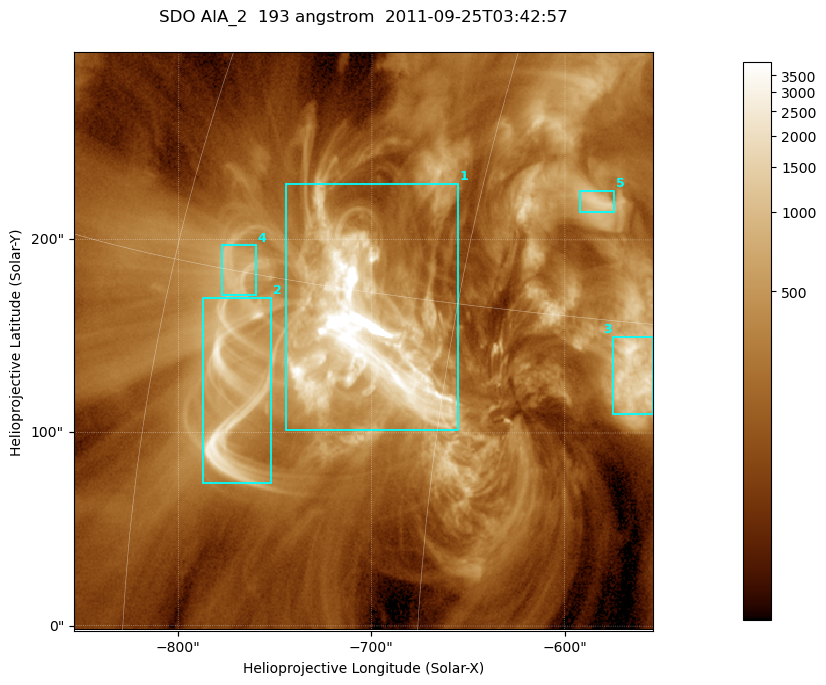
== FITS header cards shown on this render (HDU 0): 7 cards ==
TELESCOP= 'SDO     '           /
INSTRUME= 'AIA_2   '           /
WAVELNTH=                  193 /
WAVEUNIT= 'angstrom'           /
DATE-OBS= '2011-09-25T03:42:57.73' /
CTYPE1  = 'HPLN-TAN'           /
CTYPE2  = 'HPLT-TAN'           /

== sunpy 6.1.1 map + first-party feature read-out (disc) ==
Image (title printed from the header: SDO AIA_2  193 angstrom  2011-09-25T03:42:57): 499 x 499 px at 0.601 arcsec/px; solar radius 957 arcsec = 1592 px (partial field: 3.1% of the solar disc is inside the frame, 100% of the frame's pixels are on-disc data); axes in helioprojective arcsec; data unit not stated in the header (colour bar unlabelled)
Orientation: roll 0.0577 deg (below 1 deg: not rotated)
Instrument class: DISC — disc imager (sunpy class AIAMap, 193 A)
Bright regions (active regions / flare kernels): reference = the on-disc median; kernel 5 px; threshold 5 sigma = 705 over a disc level ~209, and >= 1.15x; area >= 249 px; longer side >= 6 px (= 3.6 arcsec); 5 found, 5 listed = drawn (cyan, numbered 1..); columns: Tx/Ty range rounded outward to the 2 arcsec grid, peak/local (2 s.f.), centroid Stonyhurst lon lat
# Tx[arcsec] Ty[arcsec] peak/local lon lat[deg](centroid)
1 -746..-654 100..230 73 -49 +14
2 -788..-752 74..170 14 -55 +11
3 -576..-554 110..150 12 -37 +13
4 -778..-760 170..198 5.5 -56 +15
5 -594..-574 214..226 6.6 -40 +19